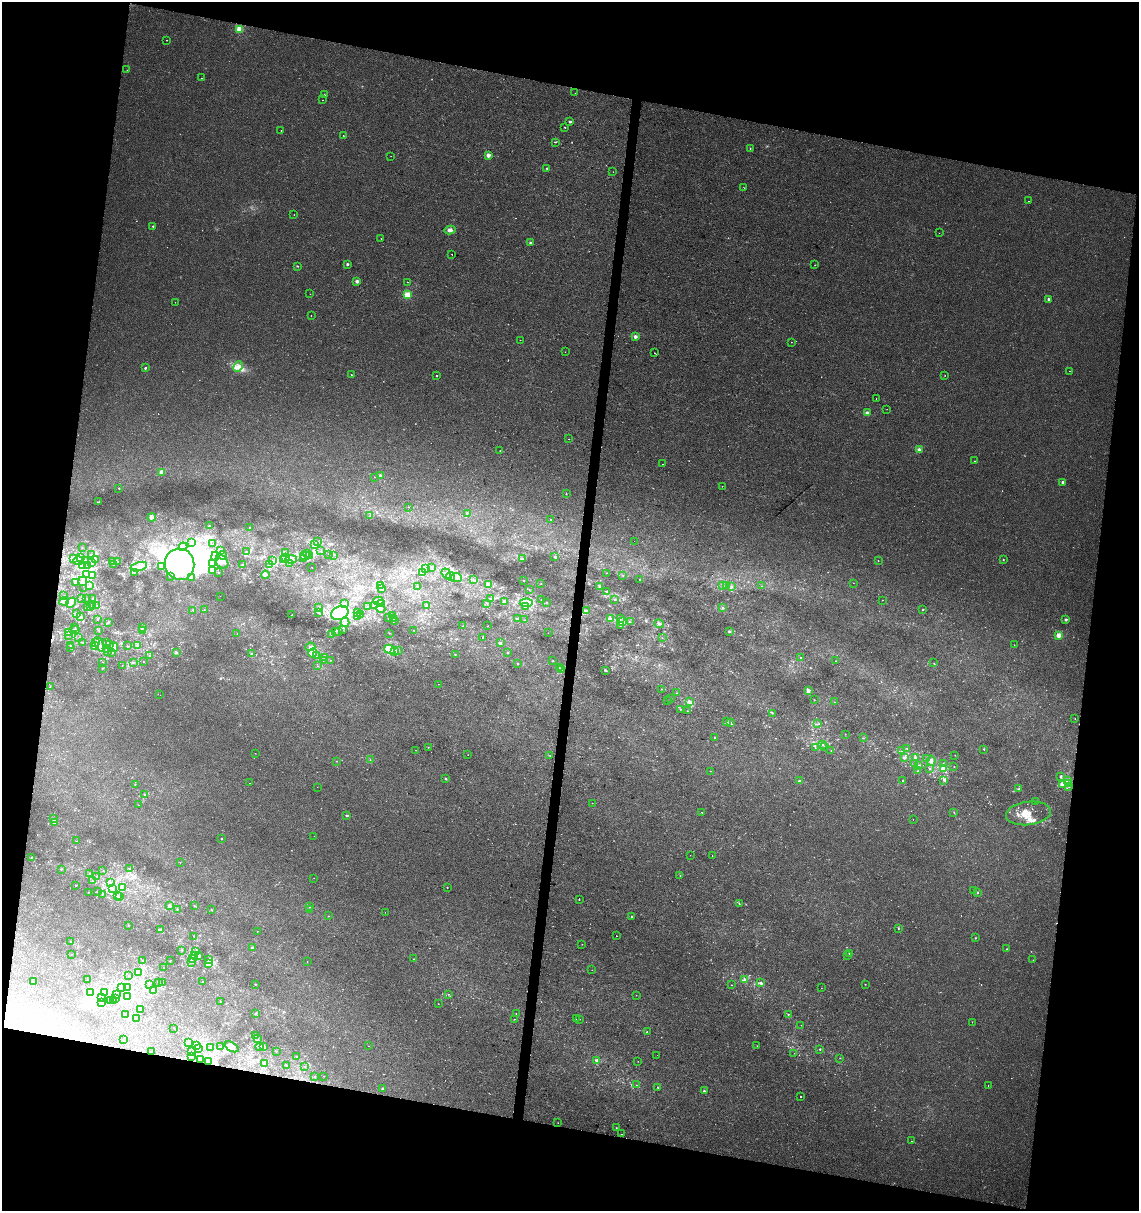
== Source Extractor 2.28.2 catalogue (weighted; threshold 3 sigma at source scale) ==
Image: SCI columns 227-4771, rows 10-4845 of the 5057 x 4845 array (HDU 1 of 3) = the unmasked area's bounding box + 8 px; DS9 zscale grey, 4 x 4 block average (1 PNG px = mean of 4 x 4 image px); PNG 1141 x 1213 px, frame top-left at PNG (2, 2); each listed source drawn as its Kron ellipse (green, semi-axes under 4 px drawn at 4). Shown black and unused: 24% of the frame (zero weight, under 2 of 3 exposures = <1% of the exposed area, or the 3 px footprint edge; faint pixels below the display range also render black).
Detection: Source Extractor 2.28.2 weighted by HDU 2 'WHT'. Background 0.0117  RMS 0.0051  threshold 0.0231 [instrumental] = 3 sigma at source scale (4.5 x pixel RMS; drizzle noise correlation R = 1.50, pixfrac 1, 0.0396/0.0396 arcsec/px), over >= 5 px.
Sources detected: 845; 17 too faint to see at this stretch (4 x 4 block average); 50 inside a brighter object's white glare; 11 cosmic-ray / hot-pixel residue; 1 long thin detection or spike segment (spike, bleed or trail) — neither listed nor drawn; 37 coinciding with a brighter row at this scale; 75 inside a brighter listed object's ellipse — not listed separately; of the other 654, all 500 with FLUX_AUTO >= 0.728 (the completeness limit of this list) listed and drawn (154 fainter detections not listed), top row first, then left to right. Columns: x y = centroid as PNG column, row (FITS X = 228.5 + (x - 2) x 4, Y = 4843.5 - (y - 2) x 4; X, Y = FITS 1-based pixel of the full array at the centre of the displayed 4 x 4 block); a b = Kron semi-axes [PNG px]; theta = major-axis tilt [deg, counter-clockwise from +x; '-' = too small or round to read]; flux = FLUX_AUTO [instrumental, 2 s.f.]
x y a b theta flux
239 29 2 2 - 160
167 40 2 2 - 2.7
127 70 2 2 - 2.2
201 78 2 2 - 0.98
575 93 2 2 - 4.8
324 95 2 2 - 1.4
322 100 2 2 - 0.82
570 122 2 2 - 11
565 127 2 2 - 3.5
281 131 2 2 - 0.9
343 135 2 2 - 0.85
555 142 3 2 - 1.9
750 148 2 2 - 2.8
488 155 2 2 - 52
391 156 2 2 - 2.7
547 168 2 2 - 5.9
613 172 2 2 - 1.2
744 188 2 2 - 0.79
1028 201 2 2 - 4.8
294 215 2 2 - 0.78
153 226 2 2 - 5.5
450 230 5 3 - 12
939 233 2 2 - 0.78
381 238 2 2 - 0.89
531 243 2 2 - 22
452 254 2 2 - 3.6
347 264 2 2 - 17
815 265 2 2 - 0.82
298 266 2 2 - 1.4
357 281 2 2 - 32
407 282 2 2 - 0.74
310 294 2 2 - 0.87
407 295 2 2 - 150
1048 299 2 2 - 11
175 302 2 2 - 2.9
311 315 2 2 - 1
635 337 2 2 - 38
520 340 2 2 - 3.5
791 342 2 2 - 0.83
565 352 2 2 - 2
654 353 2 2 - 0.94
238 367 5 3 - 11
145 368 2 2 - 12
1069 371 2 2 - 1.7
351 375 2 2 - 3.1
945 375 2 2 - 0.92
437 376 2 2 - 3.5
876 398 2 2 - 12
887 409 2 2 - 1.4
867 413 2 2 - 48
568 439 2 2 - 2.3
919 450 2 2 - 40
500 451 2 2 - 1.8
974 461 2 2 - 1.4
662 464 2 2 - 0.84
162 472 2 2 - 65
380 475 2 2 - 27
375 477 2 2 - 0.87
1063 482 2 2 - 17
722 486 2 2 - 3.6
119 488 2 2 - 3.2
566 494 2 2 - 0.82
99 502 2 2 - 1.1
409 507 2 2 - 1
467 513 2 2 - 2.3
370 516 2 2 - 1
152 518 4 3 - 5.3
551 519 2 2 - 0.99
210 526 2 2 - 3.1
250 527 2 2 - 1.8
317 541 2 2 - 1.4
634 541 2 2 - 5
191 542 3 2 - 2
213 544 2 2 - 0.82
315 545 2 2 - 3.9
183 547 4 3 - 7.9
82 548 2 2 - 0.97
220 550 2 2 - 2.6
247 551 2 2 - 0.88
321 551 2 2 - 1.5
285 553 2 2 - 1.7
308 554 2 2 - 3.3
329 554 2 2 - 2.1
92 555 2 2 - 2
222 555 4 3 - 7.8
334 555 2 2 - 1.9
215 556 4 3 - 7.1
305 556 5 3 - 9.5
310 556 3 2 - 3.3
81 557 2 2 - 3.6
285 557 2 2 - 0.87
555 557 2 2 - 6.7
74 559 3 2 - 2.9
291 559 5 4 - 12
304 559 3 2 - 3.3
523 559 3 2 - 2.7
1003 559 2 2 - 2.2
85 560 3 2 - 5.6
96 560 2 2 - 3.3
283 560 3 2 - 2.4
78 561 5 4 - 13
272 561 2 2 - 1.3
878 561 2 2 - 1.5
91 562 2 2 - 2.2
112 562 3 2 - 3.8
118 562 2 2 - 2.3
222 562 7 5 -50 18
289 563 2 2 - 1.1
180 564 16 14 -73 310
212 564 2 2 - 3
269 564 3 2 - 3.3
82 565 2 2 - 1.3
114 565 2 2 - 1.3
242 565 2 2 - 1.4
88 566 2 2 - 2.9
161 566 2 2 - 3.8
139 567 8 4 14 19
312 567 2 2 - 1.8
432 567 2 2 - 1.5
426 568 2 2 - 2.2
212 570 3 3 - 6.9
134 572 3 2 - 1.7
218 572 2 2 - 1.3
422 573 2 2 - 1.7
606 573 2 2 - 1.3
87 574 2 2 - 580
446 574 6 2 -52 5.9
92 575 2 2 - 1.8
265 575 4 2 - 4.5
623 575 2 2 - 2
451 576 4 3 - 10
171 577 3 2 - 2.6
192 577 3 2 - 3
456 578 5 4 - 12
640 579 2 2 - 1.3
474 580 2 2 - 1.4
523 580 2 2 - 1.1
83 581 5 4 - 15
75 583 4 2 - 2.8
541 583 2 2 - 0.92
853 583 2 2 - 1.4
488 584 2 2 - 53
90 586 2 2 - 1.3
381 586 2 2 - 2.2
418 586 2 2 - 1.7
599 586 3 2 - 2.1
723 586 2 2 - 1.7
726 586 4 2 - 5.5
731 586 2 2 - 3.2
762 586 2 2 - 1.1
382 588 2 2 - 30
84 589 2 2 - 0.98
529 589 2 2 - 0.73
606 592 2 2 - 1.6
64 595 2 2 - 0.78
220 596 2 2 - 1.1
81 598 2 2 - 1.6
87 598 2 2 - 0.87
93 598 4 2 - 2.4
491 599 3 2 - 4.2
542 600 2 2 - 1.3
615 600 2 2 - 1.1
882 600 2 2 - 0.79
64 601 4 3 - 14
378 601 5 3 - 9.2
505 602 2 2 - 7.4
546 602 2 2 - 0.76
71 603 6 4 48 13
487 603 2 2 - 1.6
526 603 6 3 5 13
345 604 2 2 - 2.3
381 604 3 2 - 3.3
93 605 2 2 - 1.2
375 605 2 2 - 2
97 606 2 2 - 0.76
368 606 2 2 - 0.89
427 606 4 3 - 5.9
525 606 2 2 - 1.4
87 607 2 2 - 1.3
91 607 2 2 - 2.1
319 608 3 3 - 4.4
381 608 5 3 - 8.2
723 608 2 2 - 6.4
204 609 2 2 - 0.96
193 610 2 2 - 1.2
923 610 2 2 - 2.7
587 611 3 2 - 3.9
76 613 2 2 - 1
318 613 3 2 - 1.7
340 613 9 6 24 37
358 613 2 2 - 3.3
292 615 2 2 - 0.97
360 615 2 2 - 0.82
393 616 2 2 - 1.1
81 617 4 3 - 6.2
358 617 3 2 - 2.9
389 618 2 2 - 1.9
394 618 3 2 - 2
610 618 4 2 - 3.7
620 618 2 2 - 1.4
97 619 2 2 - 0.97
518 619 2 2 - 2.5
1066 619 2 2 - 18
525 620 2 2 - 0.78
394 621 2 2 - 0.87
345 622 4 4 - 14
623 622 4 2 - 4.2
630 622 2 2 - 0.94
108 623 2 2 - 1.3
659 624 5 2 - 5.1
620 625 2 2 - 2.3
463 626 2 2 - 0.73
488 626 2 2 - 0.86
142 627 3 2 - 3.7
75 628 2 2 - 0.92
75 630 2 2 - 1.3
98 630 2 2 - 0.87
142 630 2 2 - 2
343 630 2 2 - 0.8
414 630 2 2 - 1.1
335 631 3 2 - 2
729 631 3 2 - 3.1
68 632 2 2 - 0.83
339 632 3 2 - 3
389 633 2 2 - 0.74
548 633 2 2 - 0.79
237 634 2 2 - 0.76
68 635 2 2 - 0.81
331 635 2 2 - 0.77
1059 635 2 2 - 96
79 638 2 2 - 1.1
483 638 2 2 - 3.7
662 638 2 2 - 0.74
96 642 4 3 - 10
83 643 2 2 - 0.81
107 643 2 2 - 0.8
500 643 2 2 - 13
99 644 8 2 -64 8.3
110 644 2 2 - 0.89
94 645 2 2 - 3.4
1014 645 2 2 - 0.95
70 646 2 2 - 1.8
127 646 2 2 - 1.1
137 646 4 2 - 2.7
114 647 5 2 - 5.4
310 647 5 4 - 9.7
71 648 2 2 - 1.8
106 648 2 2 - 1.4
390 649 5 4 - 69
398 650 2 2 - 2.1
107 651 2 2 - 1.2
176 652 3 2 - 3.5
395 652 3 2 - 2.7
112 653 2 2 - 1.1
252 653 2 2 - 1.9
313 653 4 4 - 24
507 653 2 2 - 1.2
455 654 2 2 - 1.6
149 656 2 2 - 1.5
316 656 2 2 - 0.78
325 657 2 2 - 2
801 658 2 2 - 2.3
323 660 2 2 - 0.83
331 660 2 2 - 0.89
553 661 2 2 - 1.4
835 661 2 2 - 0.86
102 662 2 2 - 0.76
133 662 2 2 - 1.1
143 662 2 2 - 0.87
934 663 2 2 - 0.82
518 664 2 2 - 1.8
122 665 2 2 - 0.81
317 666 2 2 - 0.93
103 668 2 2 - 1.7
559 668 2 2 - 1.5
562 670 3 3 - 4.6
605 670 2 2 - 10
438 684 2 2 - 2.8
50 686 2 2 - 0.84
662 689 2 2 - 0.95
808 691 4 2 - 4.4
677 693 2 2 - 1
160 695 2 2 - 2.8
671 698 2 2 - 0.96
667 700 2 2 - 0.84
814 700 2 2 - 1.1
690 702 3 3 - 11
834 702 2 2 - 1
680 709 3 2 - 0.87
687 711 2 2 - 0.98
772 713 2 2 - 1.7
1075 719 2 2 - 0.88
727 722 2 2 - 2.2
731 722 2 2 - 1.5
818 724 2 2 - 1.5
845 734 3 2 - 0.97
715 737 2 2 - 3.5
863 738 2 2 - 1
823 745 2 2 - 1.9
824 746 2 2 - 1.4
428 747 2 2 - 0.94
815 748 2 2 - 2.1
907 749 2 2 - 2
984 749 2 2 - 1.7
416 750 2 2 - 0.97
831 750 2 2 - 0.82
902 751 3 2 - 1.7
255 753 2 2 - 1.3
468 755 2 2 - 1.7
955 755 2 2 - 0.86
550 756 2 2 - 1.3
905 757 2 2 - 5
915 758 3 2 - 5.1
927 759 2 2 - 1.3
370 760 2 2 - 0.83
337 761 2 2 - 0.91
931 761 5 3 - 8.4
915 763 2 2 - 1.4
943 763 2 2 - 0.88
919 765 2 2 - 2.8
954 767 2 2 - 0.92
943 768 2 2 - 140
930 769 2 2 - 1.9
711 771 2 2 - 2.2
918 771 2 2 - 2.4
1061 777 2 2 - 3.8
446 779 2 2 - 3
944 780 3 2 - 3.2
1067 780 2 2 - 2.7
799 781 2 2 - 17
903 781 2 2 - 4.9
250 783 2 2 - 0.92
1069 783 2 2 - 2
135 784 2 2 - 1.4
1062 784 4 3 - 23
317 787 2 2 - 1.5
1069 787 2 2 - 1.1
1019 789 2 2 - 1.8
145 795 2 2 - 1.6
1036 802 2 2 - 1.3
592 803 2 2 - 0.91
139 805 2 2 - 1.3
702 812 2 2 - 1
954 812 2 2 - 0.78
1028 813 23 11 7 45
347 815 2 2 - 12
54 818 2 2 - 1.6
913 819 2 2 - 1.7
55 822 3 3 - 4.4
314 836 2 2 - 1.3
222 839 2 2 - 1.6
77 841 2 2 - 1.1
690 855 2 2 - 0.77
712 855 2 2 - 0.81
32 858 2 2 - 3.9
180 862 2 2 - 0.96
130 868 2 2 - 1.6
61 869 2 2 - 1.7
103 871 2 2 - 1.4
90 873 2 2 - 1.4
97 876 2 2 - 1.8
680 876 2 2 - 1.2
314 878 2 2 - 0.81
92 881 2 2 - 1.1
110 883 2 2 - 1.4
76 885 2 2 - 2.7
122 887 2 2 - 1.6
447 887 2 2 - 1.5
113 889 2 2 - 1.4
97 891 2 2 - 1.2
974 891 2 2 - 1.1
88 892 2 2 - 1.5
977 892 2 2 - 9.7
102 894 2 2 - 0.85
117 896 2 2 - 1.4
119 897 2 2 - 4.1
579 899 2 2 - 1.3
739 904 2 2 - 1.2
169 906 3 2 - 4.5
194 906 2 2 - 2.1
310 907 2 2 - 1.2
177 909 2 2 - 1.9
212 910 2 2 - 2.2
310 910 2 2 - 2.7
385 912 2 2 - 2.6
328 916 2 2 - 0.84
632 916 2 2 - 5.3
129 925 2 2 - 1.2
898 928 2 2 - 1.4
161 929 4 2 - 4.6
257 931 2 2 - 0.94
194 936 2 2 - 1.8
616 936 2 2 - 3.6
975 938 2 2 - 1.6
71 942 2 2 - 1.6
582 944 2 2 - 1.4
252 948 2 2 - 3.5
1007 949 2 2 - 0.98
181 950 2 2 - 1.9
196 951 2 2 - 0.82
850 953 2 2 - 2.1
71 954 2 2 - 1.3
194 955 2 2 - 2
848 955 2 2 - 0.91
199 956 3 2 - 6.2
193 958 2 2 - 1.8
414 959 2 2 - 1.7
143 960 2 2 - 2.9
209 960 4 2 - 3.2
1033 960 2 2 - 1.2
170 961 2 2 - 1.6
192 962 2 2 - 0.94
307 962 2 2 - 0.73
209 963 3 2 - 23
163 968 2 2 - 1.1
592 970 2 2 - 0.94
138 973 2 2 - 3.5
128 975 2 2 - 1
87 979 2 2 - 1.3
744 980 3 2 - 6.5
34 982 2 2 - 3.1
203 982 2 2 - 1.4
159 983 2 2 - 1
163 983 2 2 - 1.6
761 983 4 2 - 6.2
149 984 2 2 - 1.6
255 984 2 2 - 1.3
865 984 2 2 - 2.6
731 985 2 2 - 1.3
122 987 3 3 - 13
128 987 2 2 - 1
821 988 2 2 - 0.92
154 990 3 2 - 17
104 992 2 2 - 1.2
91 993 3 3 - 5.7
448 994 2 2 - 1.5
116 995 2 2 - 1.2
636 995 2 2 - 0.81
128 996 2 2 - 1
101 997 2 2 - 1.8
115 998 2 2 - 1.5
110 1000 2 2 - 0.73
114 1001 2 2 - 0.89
220 1001 2 2 - 0.76
102 1002 2 2 - 0.74
438 1004 2 2 - 2
140 1010 2 2 - 1.6
255 1013 4 2 - 2.6
516 1013 2 2 - 0.91
789 1014 2 2 - 1.4
125 1015 2 2 - 1.1
136 1019 2 2 - 1.4
515 1019 2 2 - 1
576 1019 2 2 - 2.6
580 1019 2 2 - 3.2
972 1022 2 2 - 1.2
801 1025 2 2 - 0.73
174 1028 2 2 - 1.4
647 1031 2 2 - 72
256 1035 2 2 - 1.4
258 1038 2 2 - 1.1
124 1039 2 2 - 0.88
188 1042 3 2 - 3.3
196 1045 4 3 - 8.2
221 1046 2 2 - 1.6
263 1046 4 3 - 6.4
369 1046 2 2 - 0.9
757 1046 2 2 - 1.2
211 1047 2 2 - 0.79
232 1047 8 4 -29 17
259 1047 4 3 - 12
198 1048 2 2 - 4.8
820 1049 2 2 - 2.1
151 1051 2 2 - 1.4
276 1051 2 2 - 1.2
192 1052 2 2 - 1.4
794 1053 2 2 - 1.6
657 1055 2 2 - 2
191 1056 2 2 - 0.9
297 1057 2 2 - 3.3
840 1058 2 2 - 1.2
200 1060 2 2 - 0.88
597 1060 4 2 - 7.4
638 1061 2 2 - 0.74
208 1062 3 2 - 3
264 1063 3 2 - 3.5
286 1065 2 2 - 1.4
305 1066 2 2 - 1.1
324 1076 2 2 - 1.2
315 1077 2 2 - 1.3
636 1085 2 2 - 1.1
988 1085 2 2 - 1.3
658 1087 2 2 - 2.8
383 1088 2 2 - 12
704 1091 2 2 - 10
801 1096 2 2 - 2
558 1123 2 2 - 0.83
616 1128 2 2 - 0.85
621 1134 2 2 - 1.6
911 1141 2 2 - 0.92
Diffuse or blended objects may show on this block-average render without a row.